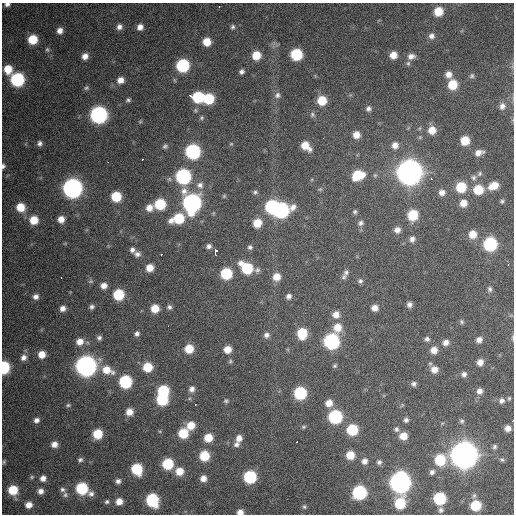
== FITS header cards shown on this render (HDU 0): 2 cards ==
NAXIS1  =                  512 / Axis length
NAXIS2  =                  512 / Axis length

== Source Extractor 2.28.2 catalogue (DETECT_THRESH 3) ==
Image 512 x 512 px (HDU 0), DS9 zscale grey, 1 PNG px = 1 image px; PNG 516 x 516 px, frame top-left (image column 1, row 512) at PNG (2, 3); no overlay
Background 2740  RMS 56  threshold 167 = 3 sigma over >= 5 px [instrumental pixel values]
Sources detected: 209; all 209 listed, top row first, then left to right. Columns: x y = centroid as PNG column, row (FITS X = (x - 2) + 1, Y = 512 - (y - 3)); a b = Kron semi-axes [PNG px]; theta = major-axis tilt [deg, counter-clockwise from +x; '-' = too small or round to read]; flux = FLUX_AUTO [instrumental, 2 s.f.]
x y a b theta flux
7 4 5 4 - 1.1e+04
219 7 2 2 - 2.8e+03
438 11 7 7 - 7.9e+04
119 27 7 7 - 1.8e+04
140 27 7 6 - 2.4e+04
233 27 6 5 - 8.1e+03
60 31 6 6 - 2.3e+04
431 36 7 7 - 1.7e+04
33 39 7 7 - 1.0e+05
207 42 7 6 - 6.0e+04
47 50 7 5 -88 6.5e+03
296 54 8 8 - 2.1e+05
256 55 7 7 - 7.1e+04
393 55 7 6 - 4.0e+04
85 56 7 6 - 2.5e+04
411 56 9 7 9 2.2e+04
408 63 7 6 - 7.6e+03
183 65 8 8 - 3.3e+05
8 69 8 7 - 6.8e+04
242 71 5 5 - 1.1e+04
449 74 7 6 - 2.7e+04
472 76 7 6 - 7.8e+03
17 80 8 8 - 4.3e+05
121 80 8 7 - 2.9e+04
452 85 8 7 - 9.7e+04
86 88 7 5 31 7.4e+03
277 95 9 8 - 1.4e+04
197 97 9 7 -11 2.3e+05
208 99 8 7 - 1.5e+05
128 100 6 4 26 7.3e+03
322 100 7 7 - 8.5e+04
502 106 8 6 69 1.8e+04
368 109 7 6 - 1.2e+04
312 114 7 6 - 8.8e+03
99 115 9 9 - 1.0e+06
202 118 7 5 56 7.1e+03
140 122 6 4 0 4.6e+03
420 128 6 3 71 4.8e+03
432 130 8 8 - 4.8e+04
356 135 7 6 - 3.5e+04
323 138 2 2 - 1.1e+04
465 141 7 7 - 7.8e+04
40 143 6 6 - 1.2e+04
231 144 5 4 - 4.3e+03
395 145 7 7 - 2.6e+04
165 146 7 6 - 8.7e+03
305 146 10 6 -42 5.9e+04
193 152 8 8 - 5.7e+05
479 153 9 6 17 2.6e+04
142 159 3 2 - 5.2e+03
108 162 2 2 - 2.2e+03
3 166 6 4 85 9.2e+03
409 172 11 11 - 3.9e+06
480 174 7 6 - 8.7e+03
358 175 10 7 24 1.3e+05
183 176 8 8 - 6.1e+05
473 177 7 7 - 1.1e+04
431 178 2 2 - 3.2e+03
200 185 9 9 - 2.2e+04
494 186 10 7 25 6.0e+04
461 187 8 8 - 1.3e+05
72 188 9 9 - 1.7e+06
320 189 6 3 18 4.6e+03
478 190 8 8 - 1.1e+05
255 192 6 5 - 7.9e+03
442 192 7 7 - 2.2e+04
116 196 7 7 - 1.2e+05
224 196 5 5 - 4.7e+03
502 201 6 5 - 6.7e+03
191 203 11 9 -82 1.4e+06
463 203 8 7 - 3.7e+04
160 204 8 7 - 1.7e+05
20 207 9 8 - 6.7e+04
272 207 8 7 - 3.8e+05
149 208 8 7 - 3.3e+04
281 210 10 8 20 7.1e+05
355 212 5 5 - 7.2e+03
413 215 8 7 - 1.3e+05
179 218 9 8 - 1.4e+05
61 219 6 6 - 3.2e+04
34 220 8 8 - 7.0e+04
171 220 8 7 - 2.0e+04
257 223 7 7 - 6.7e+04
361 223 7 6 - 1.2e+04
397 230 7 7 - 2.2e+04
472 234 8 7 - 5.1e+04
412 239 7 6 - 1.6e+04
490 244 8 8 - 3.8e+05
209 246 6 6 - 1.3e+04
250 247 6 5 - 8.7e+03
132 250 6 6 - 1.2e+04
216 251 5 3 - 3.4e+04
137 254 8 6 -10 1.5e+04
508 265 3 2 - 3.2e+03
150 268 6 6 - 4.2e+04
247 268 12 8 -28 1.9e+05
346 272 9 7 78 1.2e+04
226 274 8 7 - 1.9e+05
277 277 8 7 - 4.2e+04
344 277 8 6 57 9.7e+03
91 281 7 5 1 6.6e+03
360 281 7 6 - 9.3e+03
104 286 6 6 - 2.5e+04
490 289 7 6 - 9.5e+03
118 295 7 7 - 1.7e+05
289 296 6 6 - 1.3e+04
36 297 7 6 - 1.8e+04
409 304 5 5 - 1.4e+04
92 307 6 5 - 1.1e+04
169 307 6 6 - 1.0e+04
63 308 7 6 - 2.0e+04
155 308 7 7 - 6.2e+04
375 308 6 6 - 2.6e+04
336 314 8 8 - 2.9e+04
462 322 6 5 - 6.7e+03
168 326 2 2 - 4.1e+03
337 327 10 9 - 5.3e+04
137 333 6 6 - 1.2e+04
302 333 8 7 - 1.3e+05
266 335 7 7 - 1.5e+04
513 337 8 4 -90 5.2e+03
99 338 6 6 - 1.1e+04
427 339 7 6 - 1.1e+04
479 340 7 6 - 1.9e+04
331 341 8 8 - 6.9e+05
80 342 8 8 - 3.5e+04
446 342 8 7 - 2.1e+04
189 349 7 7 - 7.4e+04
227 349 7 6 - 4.5e+04
434 350 8 7 - 3.4e+04
42 354 7 7 - 4.2e+04
24 357 8 7 - 2.0e+04
230 361 6 5 - 6.3e+03
480 362 7 6 - 2.6e+04
86 366 10 9 - 2.1e+06
335 366 6 4 41 5.8e+03
4 367 8 6 89 2.4e+05
147 367 8 7 - 9.4e+04
434 369 8 8 - 3.3e+04
107 370 15 9 -23 6.4e+04
464 374 6 6 - 1.4e+04
125 382 8 8 - 3.1e+05
414 384 6 6 - 1.1e+04
192 389 8 7 - 1.8e+04
163 391 8 7 - 1.9e+05
479 391 7 6 - 1.9e+04
300 393 8 8 - 2.8e+05
509 398 5 4 - 4.7e+03
162 400 8 7 - 2.0e+05
226 401 6 6 - 7.5e+03
501 401 7 6 - 1.3e+04
329 403 7 7 - 3.6e+04
68 405 6 4 1 6.2e+03
195 405 2 2 - 2.6e+03
129 412 7 7 - 3.6e+04
335 417 8 8 - 4.1e+05
36 420 6 6 - 1.5e+04
406 420 5 5 - 1.0e+04
462 421 6 6 - 7.5e+03
191 425 8 7 - 5.6e+04
303 427 6 5 - 5.5e+03
508 428 6 6 - 2.4e+04
396 429 7 6 - 9.9e+03
352 430 7 7 - 1.8e+05
183 433 7 7 - 1.1e+05
98 434 7 7 - 9.9e+04
403 436 7 6 - 4.8e+04
208 438 7 7 - 6.9e+04
239 438 8 7 - 2.7e+04
297 442 2 2 - 3.8e+03
54 444 7 7 - 2.5e+04
236 444 8 6 25 1.4e+04
494 447 6 5 - 8.0e+03
350 455 7 7 - 6.2e+04
464 455 12 12 - 4.4e+06
204 456 8 7 - 1.1e+05
80 460 5 5 - 8.6e+03
440 460 9 8 - 1.4e+05
502 460 6 5 - 6.6e+03
364 461 7 7 - 1.8e+04
4 462 6 4 70 5.1e+03
379 462 6 6 - 1.0e+04
168 464 7 7 - 1.7e+05
137 469 8 7 - 1.7e+05
179 471 8 7 - 5.1e+04
432 472 6 6 - 1.2e+04
32 477 6 5 - 5.6e+03
250 477 8 8 - 3.1e+05
43 478 7 6 - 2.1e+04
203 478 7 6 - 2.6e+04
118 481 6 5 - 1.2e+04
400 482 10 9 - 2.1e+06
82 488 8 8 - 2.2e+05
13 490 8 7 - 1.1e+05
62 490 7 6 - 1.0e+04
41 491 6 6 - 2.0e+04
359 492 8 8 - 4.4e+05
91 494 8 7 - 1.5e+04
65 495 8 6 75 9.6e+03
439 498 8 7 - 2.6e+05
152 500 10 8 -76 2.4e+05
119 501 6 6 - 3.2e+04
107 502 6 5 - 6.8e+03
400 503 8 7 - 1.5e+05
29 505 7 6 - 2.9e+04
475 505 7 7 - 1.4e+05
304 507 6 6 - 7.4e+03
441 510 6 5 - 8.8e+03
240 512 6 5 - 2.4e+04
At the frame edge (FLAGS 8, measured only in part): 6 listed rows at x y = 7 4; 3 166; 513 337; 4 367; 508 428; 240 512